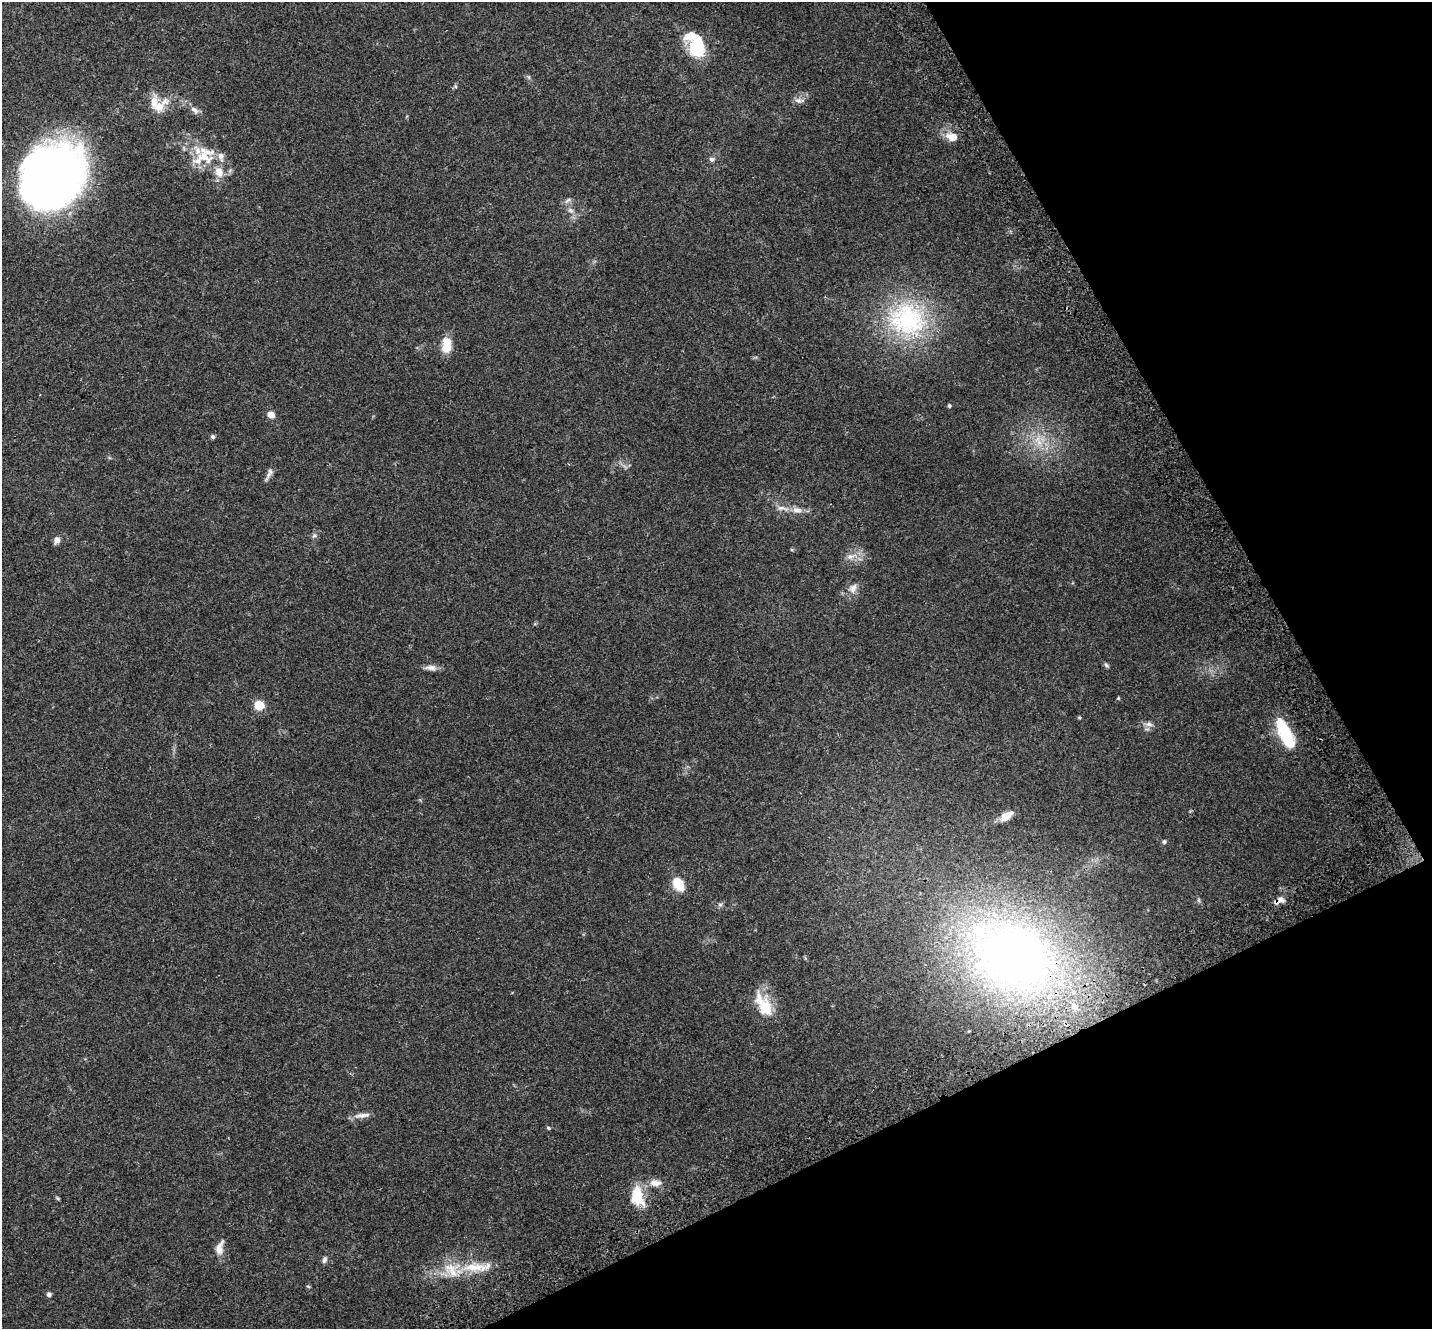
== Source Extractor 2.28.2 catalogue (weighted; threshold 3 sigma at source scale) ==
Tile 12 of 4 x 4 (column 4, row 3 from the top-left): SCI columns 4419-5848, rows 1632-2958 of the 5973 x 5859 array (HDU 1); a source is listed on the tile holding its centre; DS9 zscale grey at full resolution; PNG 1434 x 1331 px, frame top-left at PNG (2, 2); no overlay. Shown black and unused: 24% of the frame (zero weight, under 3 of 4 exposures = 9% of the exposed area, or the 3 px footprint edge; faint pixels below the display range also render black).
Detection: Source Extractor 2.28.2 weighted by HDU 2 'WHT'; one run over the whole footprint, this tile lists its part. Background 0.0697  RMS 0.0062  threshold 0.0279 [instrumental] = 3 sigma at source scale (4.5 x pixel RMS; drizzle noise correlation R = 1.50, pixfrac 1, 0.0396/0.0396 arcsec/px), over >= 5 px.
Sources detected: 59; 3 inside a brighter object's white glare — not listed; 8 inside a brighter listed object's ellipse — not listed separately; the other 48 listed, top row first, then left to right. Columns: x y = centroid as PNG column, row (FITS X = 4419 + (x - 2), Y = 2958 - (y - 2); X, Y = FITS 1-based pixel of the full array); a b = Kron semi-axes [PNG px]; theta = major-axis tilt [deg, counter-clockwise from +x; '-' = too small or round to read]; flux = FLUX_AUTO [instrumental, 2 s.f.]
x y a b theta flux
696 38 36 18 -41 20
455 86 5 4 - 0.78
798 100 11 8 -2 2.9
159 107 19 14 -7 8.6
194 110 13 7 -35 3.1
952 137 14 10 -12 7.5
203 158 32 23 19 21
712 159 7 6 - 1.6
52 177 60 49 49 400
568 200 11 4 44 1.6
571 210 10 7 -39 2.7
907 319 55 48 -19 78
447 347 17 13 47 7.3
949 406 5 4 - 0.86
271 414 8 7 - 3.8
213 436 5 5 - 1.3
1039 442 12 7 -75 4.8
268 475 20 4 62 2.5
782 508 19 6 -10 3.9
797 510 14 8 -8 4.5
314 536 8 6 23 1.4
57 540 7 6 - 3.5
851 556 16 8 17 4.8
853 588 13 10 72 4.2
1106 665 8 5 -41 1.1
431 668 17 7 -4 3.4
1118 698 4 3 - 0.68
259 705 6 5 - 27
1079 717 4 4 - 0.68
1149 724 11 7 -9 2.9
1283 729 25 11 -59 30
1006 816 18 8 33 5.8
1164 842 5 5 - 1.1
678 884 15 10 -59 13
1281 899 11 9 15 3.9
720 905 7 4 19 1.1
1011 955 113 83 -28 320
766 1008 29 17 -77 17
362 1115 24 6 6 4.1
548 1128 5 4 - 0.77
655 1183 17 9 -2 5.3
636 1197 22 17 -68 16
57 1198 6 4 -28 0.73
220 1248 20 10 76 5.5
324 1259 9 6 74 1.7
477 1267 52 13 2 21
308 1286 6 3 -19 0.61
49 1294 6 5 - 1.5
Overlapping masked pixels (flux is a lower limit): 2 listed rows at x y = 1281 899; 1011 955